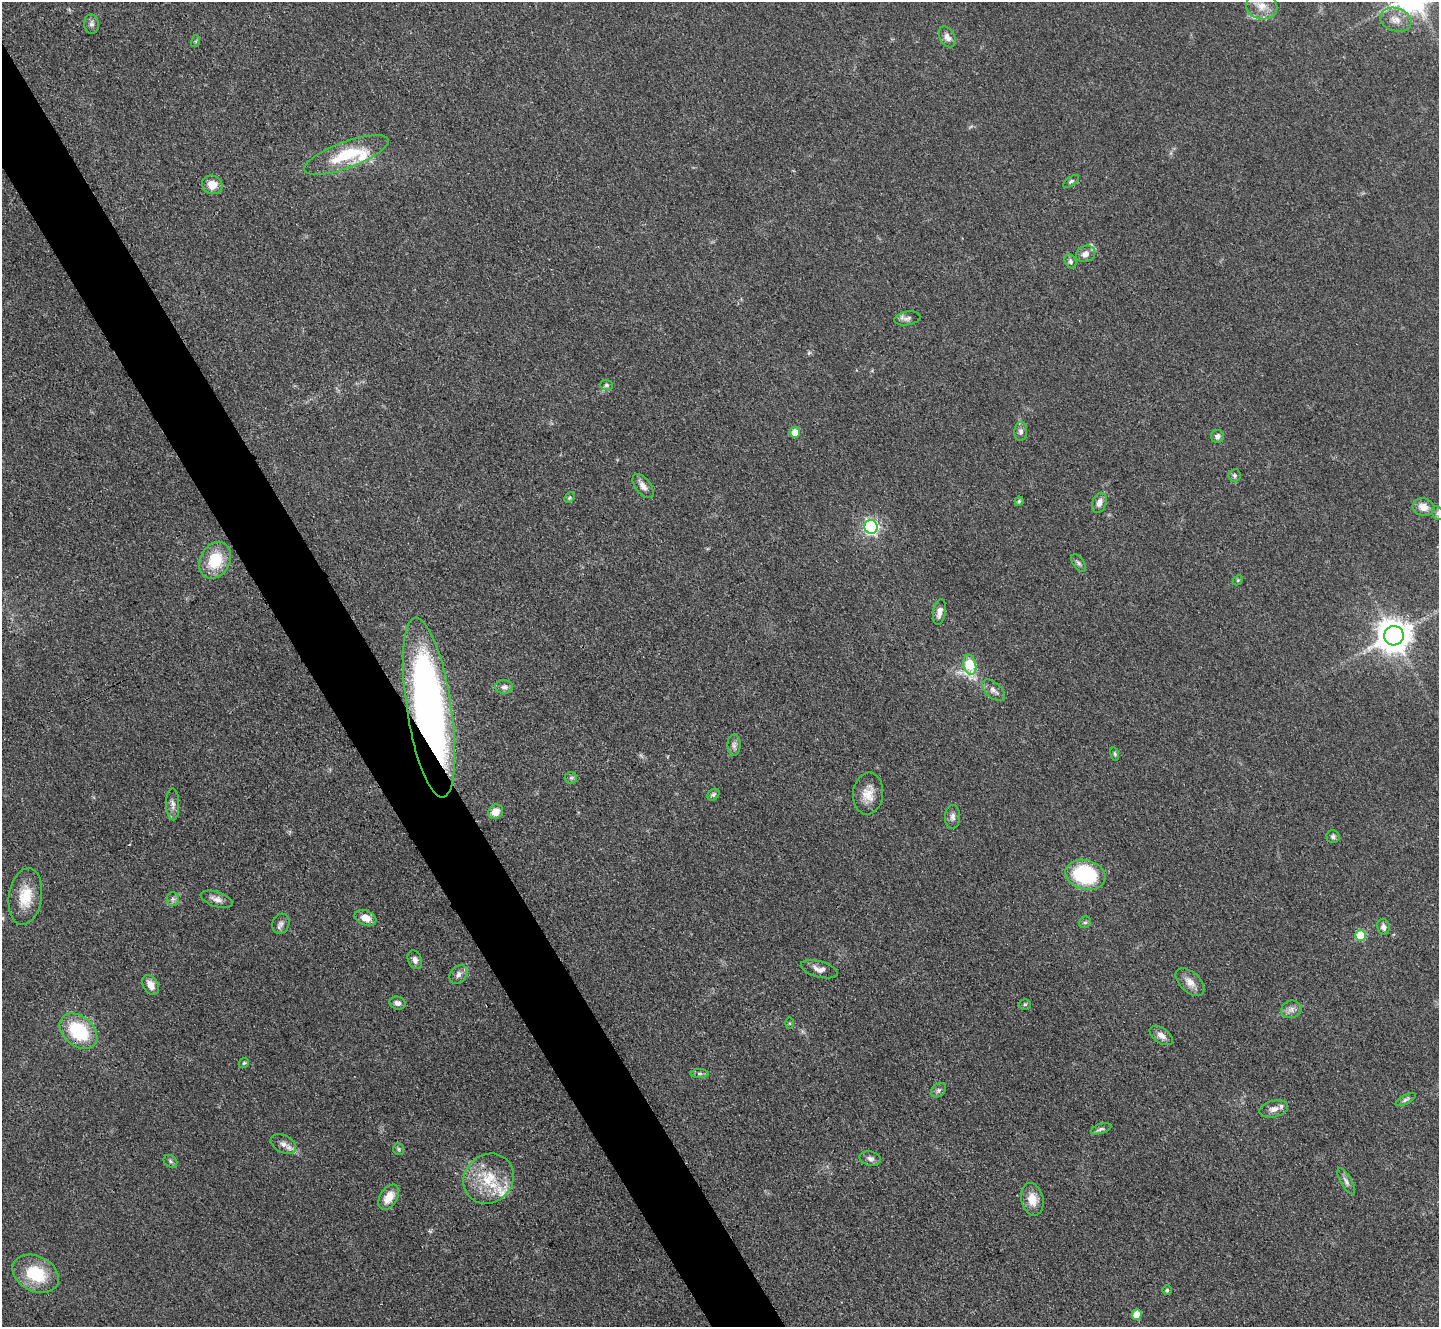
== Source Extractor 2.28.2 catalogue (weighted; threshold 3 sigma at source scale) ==
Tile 11 of 4 x 4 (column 3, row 3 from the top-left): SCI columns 2889-4325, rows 1629-2953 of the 5779 x 5770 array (HDU 1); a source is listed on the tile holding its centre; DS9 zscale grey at full resolution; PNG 1441 x 1329 px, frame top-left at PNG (2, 2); each listed source drawn as its Kron ellipse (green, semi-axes under 4 px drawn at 4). Shown black and unused: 5% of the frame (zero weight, under 3 of 4 exposures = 2% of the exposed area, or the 3 px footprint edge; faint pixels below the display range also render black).
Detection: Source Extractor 2.28.2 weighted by HDU 2 'WHT'; one run over the whole footprint, this tile lists its part. Background 0.0466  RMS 0.0057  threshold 0.0255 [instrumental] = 3 sigma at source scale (4.5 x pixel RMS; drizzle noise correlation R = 1.50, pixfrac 1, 0.05/0.05 arcsec/px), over >= 5 px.
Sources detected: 81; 3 inside a brighter listed object's ellipse — not listed separately; the other 78 listed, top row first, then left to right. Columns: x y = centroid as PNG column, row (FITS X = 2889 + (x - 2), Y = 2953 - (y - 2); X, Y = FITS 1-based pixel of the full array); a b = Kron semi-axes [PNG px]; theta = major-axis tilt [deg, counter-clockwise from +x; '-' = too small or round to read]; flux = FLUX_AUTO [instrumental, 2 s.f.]
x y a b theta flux
1262 6 16 13 -14 7.8
1396 20 16 11 -17 6.2
91 24 10 7 -85 2
947 37 11 7 -61 3.1
196 41 6 4 73 0.68
346 155 45 13 20 27
1071 181 9 4 34 1.1
212 185 10 9 - 7
1085 254 10 8 25 3.7
1070 261 7 5 -60 1.4
907 318 13 7 10 2.3
607 385 6 5 - 1.2
1021 431 9 6 84 2
795 432 5 5 - 7.5
1217 436 6 6 - 1.9
1234 476 6 6 - 1.1
643 486 14 7 -53 3.5
569 498 6 4 45 0.86
1019 501 4 4 - 0.84
1099 503 10 7 70 3.6
1424 507 11 8 -14 5.8
1438 513 7 5 -62 1.2
871 527 7 6 - 130
215 560 19 14 61 20
1078 563 10 5 -53 1.5
1238 580 6 4 46 0.71
939 612 13 6 80 3.5
1394 636 10 9 - 1100
970 665 10 6 -77 28
504 687 9 7 -1 2.3
993 690 14 7 -42 3.3
429 708 91 22 -81 310
734 745 11 6 90 2.2
1115 754 7 4 -76 0.81
571 778 6 5 - 1.1
868 794 21 15 84 8.6
713 795 7 5 46 1.2
173 804 16 6 -88 2.9
496 812 8 7 - 6.3
952 817 12 7 89 2.6
1333 836 6 6 - 1.5
1085 875 20 14 -15 51
25 897 28 16 81 15
173 899 6 6 - 1.5
217 899 16 7 -18 3.6
365 918 11 7 -21 5.5
1085 922 6 5 - 1.1
281 924 10 8 73 2.2
1383 927 8 6 -80 2.6
1360 935 5 5 - 24
415 960 9 6 -66 2.4
819 969 19 8 -16 4
458 975 10 8 52 2.7
1190 982 17 10 -43 5.1
151 985 10 7 -59 5.5
397 1003 8 6 -16 2.4
1025 1004 6 5 - 0.84
1291 1009 10 8 16 2.9
790 1023 5 4 - 0.62
78 1031 21 15 -40 33
1161 1035 13 7 -34 3.4
244 1063 6 4 43 0.77
700 1073 9 4 0 1.3
938 1090 9 6 41 1.7
1406 1100 11 4 28 1.4
1274 1109 14 8 13 3.9
1101 1129 11 5 17 1.4
283 1144 13 8 -27 3.6
399 1149 6 5 - 0.95
870 1159 11 7 -14 2.2
170 1161 7 5 -36 1.3
488 1179 26 24 43 22
1346 1181 14 5 -60 2.5
389 1197 14 8 58 8.5
1032 1199 17 11 -77 8.3
36 1274 24 17 -26 25
1167 1290 5 5 - 1
1137 1314 5 5 - 8.4
Overlapping masked pixels (flux is a lower limit): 1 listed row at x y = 429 708
Isophote crosses this tile's border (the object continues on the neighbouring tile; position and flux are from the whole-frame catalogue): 1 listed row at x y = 1438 513